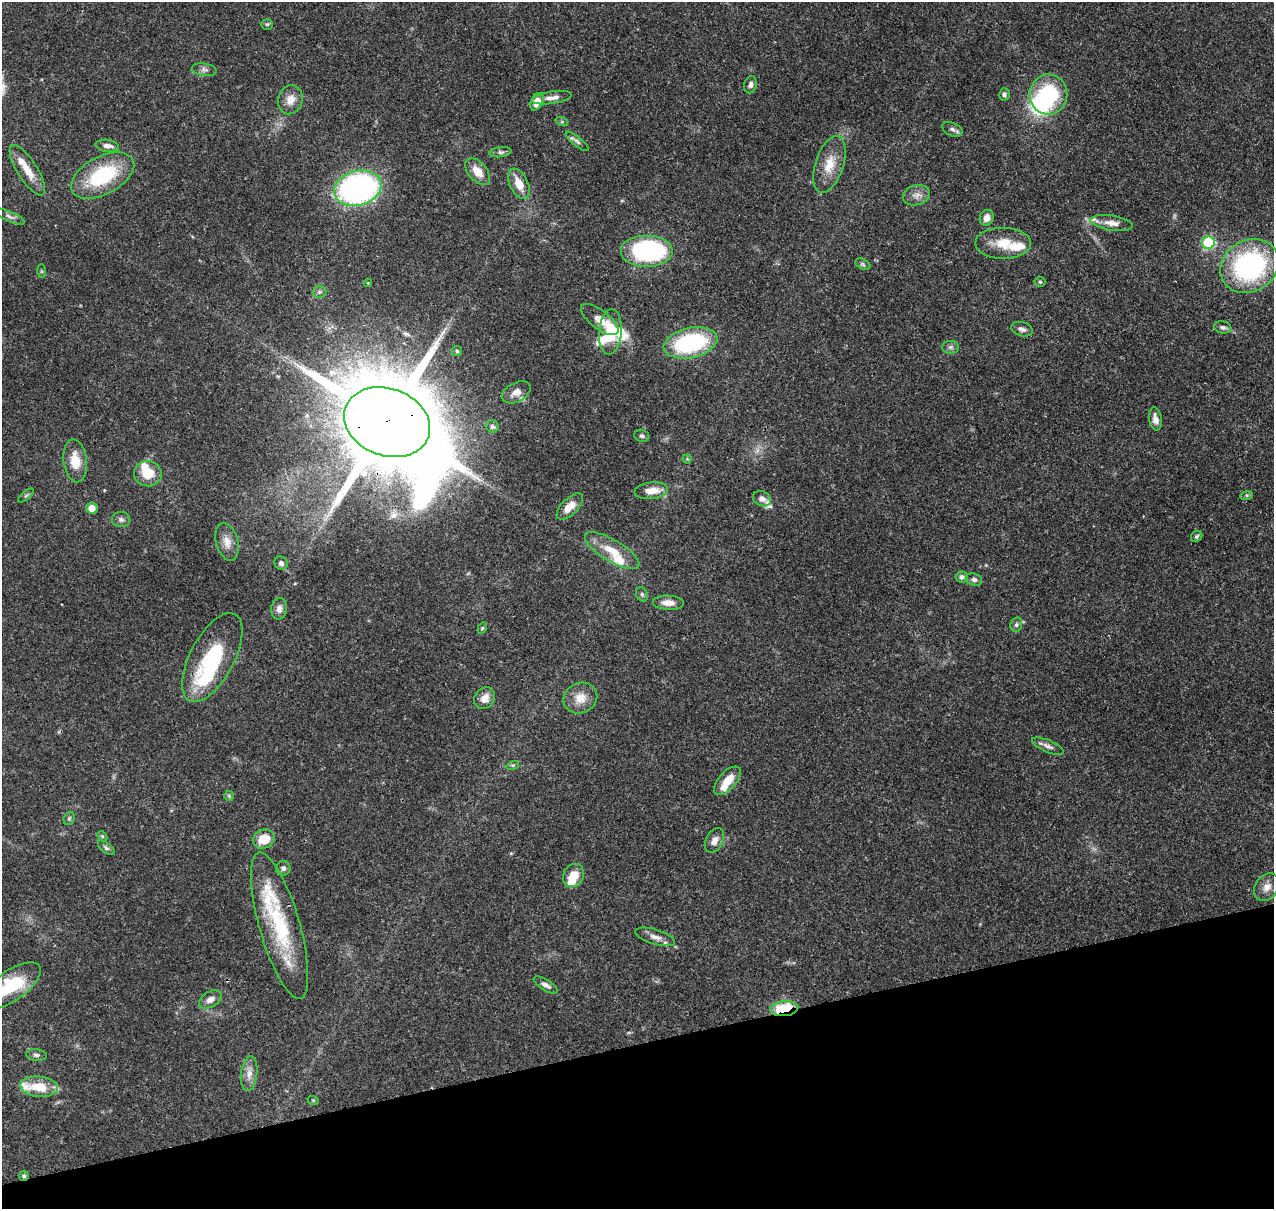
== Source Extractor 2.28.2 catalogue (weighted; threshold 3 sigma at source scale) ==
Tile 14 of 4 x 4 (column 2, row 4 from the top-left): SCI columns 1392-2663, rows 133-1339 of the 5324 x 5041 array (HDU 1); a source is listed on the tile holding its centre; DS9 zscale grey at full resolution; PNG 1276 x 1211 px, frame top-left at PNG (2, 2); each listed source drawn as its Kron ellipse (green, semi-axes under 4 px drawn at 4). Shown black and unused: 14% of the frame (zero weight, under 3 of 4 exposures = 8% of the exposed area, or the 3 px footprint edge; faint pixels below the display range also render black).
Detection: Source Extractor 2.28.2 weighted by HDU 2 'WHT'; one run over the whole footprint, this tile lists its part. Background 0.0657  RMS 0.0032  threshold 0.0144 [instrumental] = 3 sigma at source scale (4.5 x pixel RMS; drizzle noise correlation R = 1.50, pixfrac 1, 0.0396/0.0396 arcsec/px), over >= 5 px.
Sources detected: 107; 5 inside a brighter object's white glare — neither listed nor drawn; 11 inside a brighter listed object's ellipse — not listed separately; the other 91 listed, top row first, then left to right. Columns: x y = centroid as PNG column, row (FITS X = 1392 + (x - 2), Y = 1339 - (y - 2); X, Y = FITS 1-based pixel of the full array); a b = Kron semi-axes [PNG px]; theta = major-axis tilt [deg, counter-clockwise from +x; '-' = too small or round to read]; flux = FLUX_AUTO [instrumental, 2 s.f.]
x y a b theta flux
267 24 6 5 - 0.46
204 70 12 6 -8 1.2
751 85 9 6 74 1.2
1004 94 6 5 - 0.75
1048 95 20 19 - 25
552 98 20 6 8 2.3
290 100 15 12 75 3.5
537 102 9 6 65 3.8
562 122 6 4 -19 0.5
952 129 11 6 -25 1.1
577 141 14 4 -39 1
107 146 12 6 -7 1.9
500 152 11 5 8 0.93
829 164 29 14 72 6.8
27 170 29 10 -58 5.4
478 172 15 9 -50 4.3
103 175 34 19 28 24
519 184 16 9 -65 4.7
358 188 24 17 16 96
916 195 14 9 17 2.2
10 217 16 5 -23 1.2
987 218 8 6 64 2.4
1112 223 21 7 -8 2.9
1003 243 28 15 0 7.5
1208 243 6 6 - 33
647 251 26 16 0 56
863 264 8 5 -26 0.67
1249 266 30 25 32 56
41 271 6 4 -89 0.44
1040 282 5 5 - 0.47
368 283 4 3 - 0.36
319 292 7 6 - 0.82
600 320 22 9 -38 3.8
1223 327 8 6 -12 1
1022 329 11 7 -16 1.4
610 332 23 11 85 13
691 343 27 15 13 38
950 347 8 6 1 0.94
457 351 5 5 - 0.57
516 392 15 9 28 2.7
1155 419 12 6 -81 2.3
387 422 44 33 -20 7800
492 427 6 6 - 0.78
642 436 8 6 -19 0.82
687 459 4 4 - 0.34
75 461 22 11 -83 6.3
148 474 14 12 -8 6.9
651 491 17 8 6 4.1
26 495 9 4 38 0.51
1247 495 6 4 17 0.53
762 499 9 7 -26 1.8
570 506 17 8 45 3.7
92 508 5 5 - 3.4
121 519 9 7 -3 1.1
1197 536 6 5 - 0.57
227 542 19 11 -75 3.4
612 551 31 11 -31 7.3
281 563 7 6 - 1.1
962 577 6 5 - 1
974 580 8 6 -19 1.2
642 594 7 5 -68 0.66
668 603 16 7 -3 2.8
279 609 11 8 82 1.8
1016 625 7 5 76 0.77
482 628 6 4 57 0.41
212 657 49 22 62 28
485 698 11 9 51 3
580 698 17 15 24 4.8
1048 746 17 6 -24 1.6
513 765 6 4 18 0.5
727 781 17 9 49 5.8
229 796 5 5 - 0.41
69 818 7 5 68 0.55
102 836 5 4 - 0.42
264 839 11 9 24 6.3
715 840 13 8 62 2
106 848 10 5 -38 0.79
283 868 7 7 - 1.1
573 876 12 10 62 5.8
1267 887 15 11 53 2.9
280 925 76 20 -74 30
655 937 21 7 -17 2.4
546 985 14 5 -32 1.4
11 986 35 15 35 19
210 999 12 7 30 2.3
784 1009 14 7 5 17
36 1055 10 6 -5 1
249 1074 17 8 83 2.7
39 1087 19 10 -5 8.3
313 1100 6 3 -19 0.35
24 1176 5 4 - 0.63
Overlapping masked pixels (flux is a lower limit): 5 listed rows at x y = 387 422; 92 508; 280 925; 784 1009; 24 1176
Isophote crosses this tile's border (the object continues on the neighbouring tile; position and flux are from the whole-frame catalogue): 1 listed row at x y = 11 986